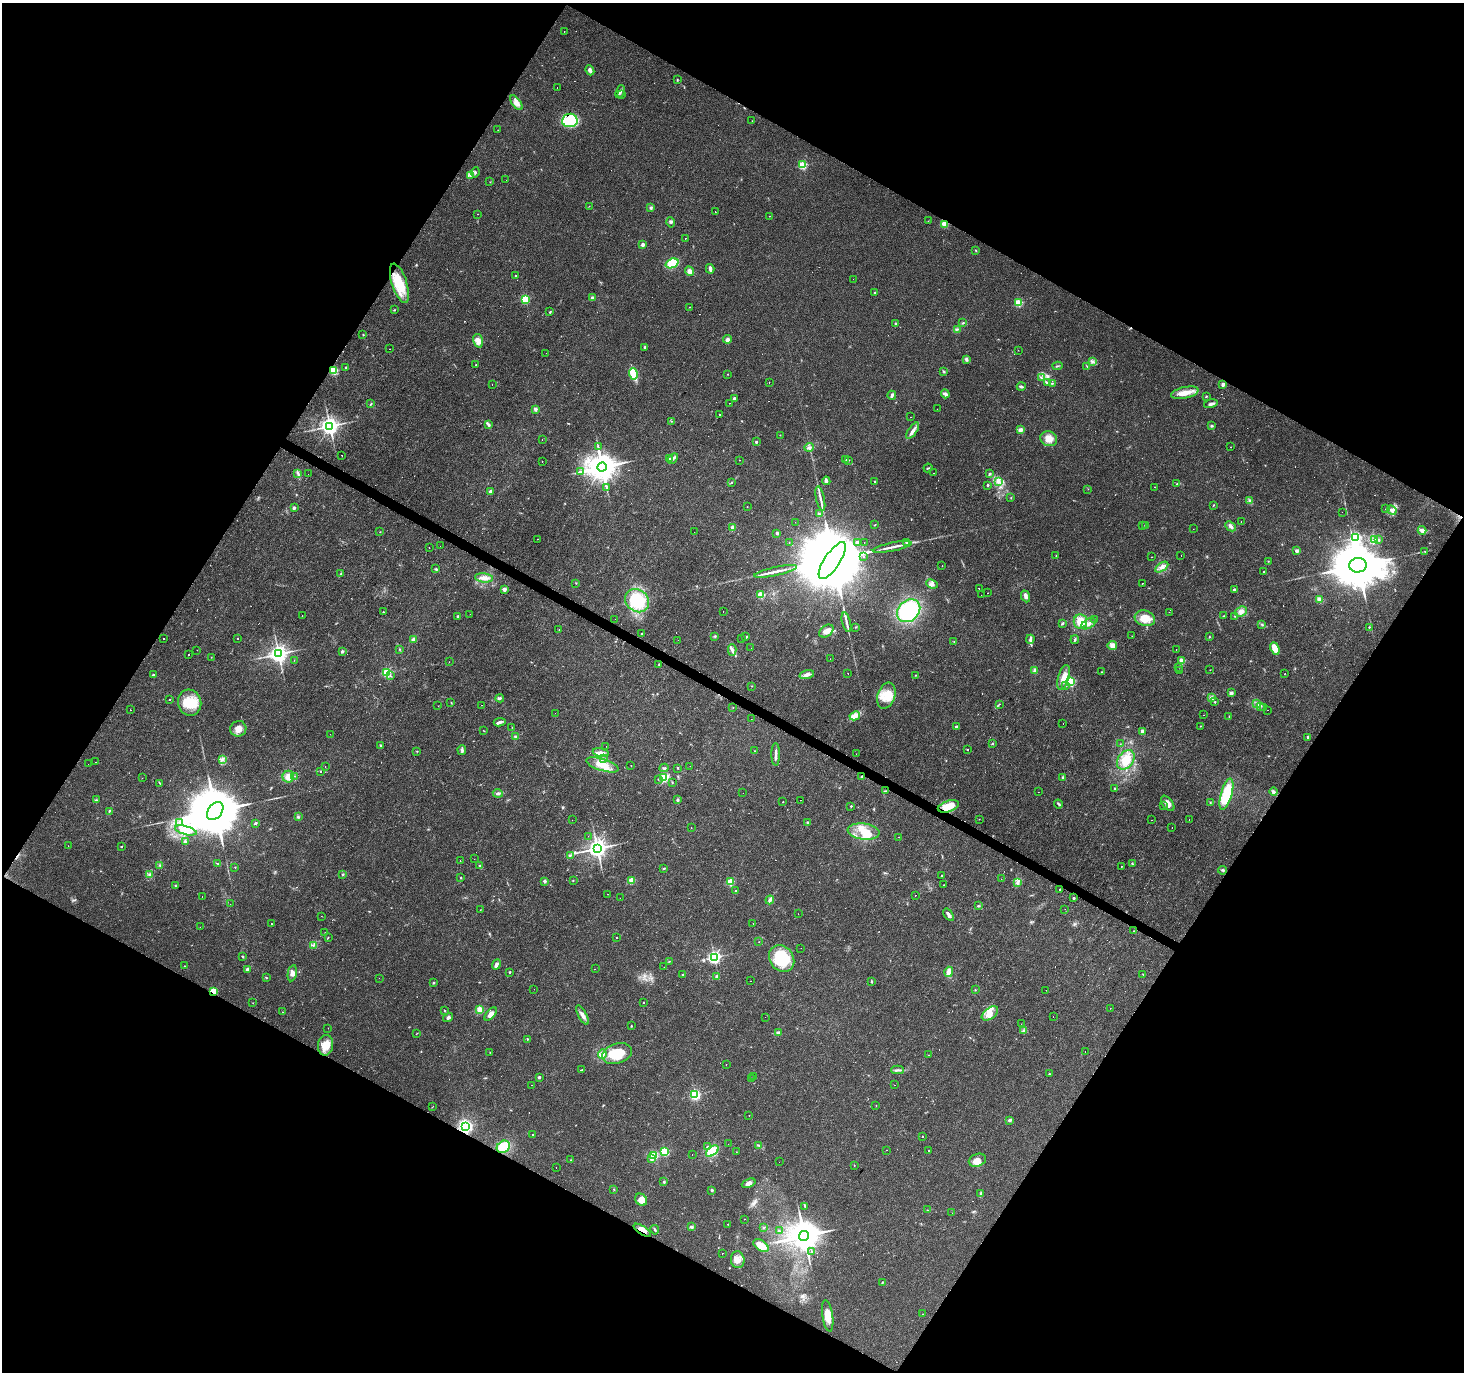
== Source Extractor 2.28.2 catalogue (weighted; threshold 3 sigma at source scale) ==
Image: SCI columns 4-5848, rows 256-5735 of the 5848 x 5924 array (HDU 1 of 3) = the unmasked area's bounding box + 8 px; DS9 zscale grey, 4 x 4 block average (1 PNG px = mean of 4 x 4 image px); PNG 1466 x 1374 px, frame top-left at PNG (2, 3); each listed source drawn as its Kron ellipse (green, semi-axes under 4 px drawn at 4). Shown black and unused: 48% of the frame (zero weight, under 3 of 4 exposures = <1% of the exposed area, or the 3 px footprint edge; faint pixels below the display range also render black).
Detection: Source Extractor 2.28.2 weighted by HDU 2 'WHT'. Background 0.0278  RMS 0.0032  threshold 0.0145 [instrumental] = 3 sigma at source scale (4.5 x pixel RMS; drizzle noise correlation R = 1.50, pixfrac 1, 0.0396/0.0396 arcsec/px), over >= 5 px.
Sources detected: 635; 5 too faint to see at this stretch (4 x 4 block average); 76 cosmic-ray / hot-pixel residue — neither listed nor drawn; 5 coinciding with a brighter row at this scale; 21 inside a brighter listed object's ellipse — not listed separately; of the other 528, all 500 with FLUX_AUTO >= 0.375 (the completeness limit of this list) listed and drawn (28 fainter detections not listed), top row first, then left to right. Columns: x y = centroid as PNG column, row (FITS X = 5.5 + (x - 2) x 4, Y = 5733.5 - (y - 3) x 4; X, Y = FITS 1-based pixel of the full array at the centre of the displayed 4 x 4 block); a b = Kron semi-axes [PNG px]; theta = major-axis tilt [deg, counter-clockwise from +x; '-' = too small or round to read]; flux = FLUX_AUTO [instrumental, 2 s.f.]
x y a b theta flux
564 32 2 2 - 0.93
590 70 5 3 - 6
677 80 2 2 - 1.2
557 87 2 2 - 1.2
620 92 6 2 66 5.9
622 94 2 2 - 0.53
516 103 8 4 -52 14
570 120 8 6 6 83
752 121 2 2 - 0.54
498 130 2 2 - 0.63
803 165 2 2 - 150
475 172 5 2 - 2.6
470 175 2 2 - 1
506 180 2 2 - 0.93
490 182 2 2 - 0.41
589 206 2 2 - 0.45
651 207 3 3 - 2.6
715 212 2 2 - 4.4
478 214 2 2 - 0.53
769 216 2 2 - 1.3
928 221 2 2 - 0.44
671 222 5 2 - 2.5
944 224 2 2 - 81
686 238 2 2 - 3.3
643 244 2 2 - 21
976 250 2 2 - 0.99
672 263 6 4 22 41
710 269 5 2 - 8.5
689 271 5 3 - 9.3
516 276 2 2 - 5.6
853 279 2 2 - 1.4
399 283 20 7 -72 54
874 293 2 2 - 2.7
592 298 2 2 - 6.8
525 299 2 2 - 160
1018 303 2 2 - 130
689 307 2 2 - 0.88
395 310 2 2 - 2.1
550 312 3 2 - 1.6
896 323 2 2 - 1.8
963 323 4 2 - 1.6
957 329 3 2 - 1.5
363 335 2 2 - 1.2
727 339 4 4 - 5.8
478 341 7 4 -76 14
645 347 3 2 - 2.2
389 349 2 2 - 0.74
1018 350 2 2 - 0.65
546 353 2 2 - 1.3
967 360 3 3 - 2.9
1092 361 2 2 - 2.1
476 365 2 2 - 2.3
1057 366 5 2 - 2.3
1087 366 2 2 - 0.84
345 367 2 2 - 3.1
334 371 2 2 - 160
944 371 3 2 - 1.9
633 374 6 3 -74 63
728 374 2 2 - 1.3
1041 377 2 2 - 1.2
769 383 2 2 - 1.8
1048 383 3 2 - 2.4
1052 383 3 2 - 1.5
492 384 2 2 - 2.9
1223 384 2 2 - 21
1021 387 4 2 - 4.4
1185 393 14 5 12 21
945 394 4 4 - 5.1
892 395 4 3 - 5
1206 396 3 2 - 1.3
734 398 2 2 - 10
729 403 2 2 - 1.6
371 404 3 2 - 1.7
1211 404 7 3 15 4.9
535 409 2 2 - 18
937 409 2 2 - 0.49
720 414 2 2 - 7.7
911 417 2 2 - 0.64
672 421 2 2 - 0.5
488 425 4 2 - 3
330 426 3 3 - 1200
1212 426 3 3 - 2.1
1020 430 2 2 - 33
913 431 9 3 55 8.1
780 435 2 2 - 0.59
1049 439 8 7 - 18
542 440 2 2 - 0.74
756 442 2 2 - 6.5
598 447 3 2 - 1
809 447 5 3 - 4.7
1231 447 2 2 - 0.9
342 455 2 2 - 2.6
669 458 3 2 - 1.5
673 458 6 3 46 5.5
846 459 2 2 - 0.84
739 460 2 2 - 0.57
849 460 2 2 - 0.94
542 461 2 2 - 0.73
602 467 5 4 - 4100
928 468 4 2 - 1.7
580 472 3 2 - 1.8
934 473 2 2 - 2.6
298 474 4 2 - 3
308 474 2 2 - 3.5
989 474 3 2 - 2.6
826 481 4 2 - 5.9
875 481 2 2 - 4
999 481 3 2 - 3.7
731 482 2 2 - 1.1
1177 484 4 2 - 2.3
988 485 2 2 - 6.2
1154 487 2 2 - 1.2
607 488 3 2 - 1.1
1088 489 2 2 - 0.57
490 492 3 2 - 5.3
1011 498 2 2 - 0.91
820 499 13 2 -78 8.6
1250 501 4 2 - 2.4
1213 505 2 2 - 0.99
747 507 2 2 - 0.71
294 508 3 3 - 4.3
1386 509 2 2 - 0.76
1392 510 5 3 - 6
1342 512 2 2 - 0.48
819 514 2 2 - 1.8
795 522 2 2 - 0.41
1241 522 2 2 - 0.49
875 525 3 2 - 1.2
1142 525 2 2 - 0.55
1146 526 2 2 - 13
1230 526 6 3 -44 6.8
733 528 2 2 - 41
1193 529 2 2 - 0.91
1422 530 4 3 - 9.1
380 532 2 2 - 0.4
694 532 2 2 - 4.4
777 533 2 2 - 4.2
1355 538 3 3 - 310
537 539 2 2 - 3.1
1374 539 3 2 - 2.2
1379 539 3 2 - 2
857 542 2 2 - 10
906 542 3 2 - 1.9
789 543 2 2 - 0.56
864 543 2 2 - 0.92
440 546 2 2 - 0.46
429 547 2 2 - 0.72
892 547 20 2 11 13
1297 551 3 3 - 3.9
1425 551 2 2 - 1.2
1056 555 2 2 - 0.58
864 556 2 2 - 1.6
1181 556 2 2 - 1.3
1151 557 2 2 - 0.6
832 561 21 7 56 58000
1268 561 2 2 - 0.65
1358 565 9 7 5 10000
942 566 2 2 - 0.69
1162 567 7 3 32 9.8
436 569 3 2 - 1.4
776 571 22 2 12 15
1264 572 2 2 - 1.9
340 574 4 2 - 2.3
484 578 9 4 -7 12
576 583 2 2 - 1
1142 583 2 2 - 2.1
932 584 6 3 -25 6.3
979 588 2 2 - 0.82
504 589 2 2 - 24
1234 589 2 2 - 9
988 593 2 2 - 6.1
761 595 2 2 - 61
981 595 2 2 - 0.38
1026 596 6 3 -66 5.6
1319 599 2 2 - 55
637 601 13 10 -40 110
723 611 2 2 - 3.1
909 611 13 10 43 170
383 612 2 2 - 1
1169 612 2 2 - 0.4
1241 612 6 5 - 9
470 614 2 2 - 0.97
302 616 2 2 - 1.1
458 616 3 2 - 2.1
1224 616 2 2 - 1.2
1235 616 2 2 - 0.73
1145 618 10 7 -17 33
615 619 2 2 - 0.79
1095 620 2 2 - 12
846 622 10 2 -76 6.4
1080 622 7 6 - 30
1062 623 4 2 - 2.1
1089 624 8 4 31 10
1262 624 3 2 - 1.5
856 627 2 2 - 0.91
1369 627 2 2 - 2.1
559 630 2 2 - 0.75
826 631 8 5 35 10
642 634 2 2 - 2.3
715 636 3 2 - 2.2
1132 636 2 2 - 0.58
746 637 2 2 - 3.8
1209 637 2 2 - 0.76
164 638 2 2 - 3
238 638 2 2 - 1.1
741 638 2 2 - 1.5
413 639 3 3 - 3.7
1030 639 4 3 - 3.9
678 640 2 2 - 0.46
1075 640 4 2 - 2.7
954 642 2 2 - 0.57
1112 645 5 4 - 12
751 648 2 2 - 1.2
400 649 2 2 - 1.1
1176 649 2 2 - 3.8
1275 649 6 4 -67 26
197 650 2 2 - 1.3
732 650 6 3 -87 5.5
342 651 2 2 - 12
278 654 3 3 - 1200
188 655 2 2 - 1.3
211 657 2 2 - 0.66
830 659 2 2 - 0.45
294 660 2 2 - 0.95
1182 661 2 2 - 54
449 662 2 2 - 0.47
659 664 2 2 - 0.72
1178 667 2 2 - 0.45
1035 670 4 3 - 5.7
1210 670 2 2 - 0.41
1179 671 2 2 - 0.59
1101 672 2 2 - 0.99
387 673 2 2 - 180
848 673 2 2 - 5.8
1284 674 2 2 - 0.67
153 675 2 2 - 7.5
807 675 7 4 16 7.7
916 675 2 2 - 0.7
391 676 3 2 - 1.6
1064 677 13 5 73 17
1071 682 2 2 - 190
752 686 2 2 - 0.63
1066 686 2 2 - 0.71
1231 693 3 3 - 6.1
886 696 13 8 71 33
500 698 4 3 - 3.1
1212 698 3 3 - 3.3
169 700 2 2 - 2.7
1215 702 2 2 - 2.2
190 703 13 11 -74 46
451 703 2 2 - 0.81
1257 703 3 2 - 2.2
999 704 3 2 - 1.1
481 705 2 2 - 3
438 706 2 2 - 0.42
1261 706 3 2 - 1.6
733 708 2 2 - 0.63
1263 708 2 2 - 0.82
131 710 2 2 - 12
1268 710 2 2 - 0.46
555 713 2 2 - 1.1
1203 715 2 2 - 0.48
855 716 5 4 - 16
1229 717 3 2 - 1.2
751 719 2 2 - 0.5
500 722 6 3 8 5.1
1063 724 2 2 - 0.63
1200 726 2 2 - 0.74
512 727 2 2 - 0.44
956 727 2 2 - 7.4
238 729 8 8 - 17
483 730 2 2 - 0.42
1143 731 3 3 - 8.8
330 734 2 2 - 0.58
515 737 3 3 - 2.1
1308 737 3 2 - 4
992 744 2 2 - 1.3
1120 744 2 2 - 0.71
381 746 4 2 - 1.9
606 746 2 2 - 0.44
462 750 5 2 - 3.8
967 750 2 2 - 0.9
417 751 2 2 - 0.63
754 751 2 2 - 0.89
601 753 8 4 -9 8
776 754 11 2 -90 8
856 754 2 2 - 0.49
603 758 3 2 - 2.4
222 759 4 3 - 4.6
1126 760 10 7 53 28
96 762 2 2 - 0.65
88 764 2 2 - 0.67
602 765 17 6 -18 26
631 765 2 2 - 1.1
325 766 2 2 - 1
690 766 2 2 - 0.38
664 768 4 2 - 2.3
678 768 2 2 - 0.91
320 771 2 2 - 1.8
295 776 2 2 - 0.65
288 777 6 6 - 14
862 777 3 2 - 2.8
142 778 2 2 - 0.39
664 778 2 2 - 170
1063 778 3 2 - 2.1
658 779 2 2 - 1.6
672 782 3 2 - 1.2
159 783 3 2 - 1
1115 788 3 2 - 1.3
885 791 3 2 - 1.9
1038 792 2 2 - 0.63
1274 792 4 3 - 5
498 793 5 3 - 3.8
743 793 2 2 - 0.87
1226 794 16 5 74 85
96 800 2 2 - 0.91
678 800 2 2 - 11
800 800 2 2 - 0.76
783 802 2 2 - 0.77
1210 802 3 2 - 1.2
1168 803 9 5 -52 12
1058 804 4 2 - 2.7
851 806 2 2 - 2.3
948 806 11 5 18 38
1163 806 2 2 - 0.6
109 811 2 2 - 1.3
215 811 10 7 52 19000
298 817 3 2 - 2.2
979 819 2 2 - 0.62
572 820 2 2 - 2.1
1151 820 2 2 - 0.87
1189 820 2 2 - 2.2
807 822 3 2 - 1.7
180 823 4 2 - 3.7
255 823 3 2 - 2.8
691 828 2 2 - 0.47
1172 828 2 2 - 0.44
186 830 11 4 -15 15
864 831 16 8 -6 42
588 836 2 2 - 0.5
899 837 2 2 - 1.3
185 841 4 2 - 3.2
68 846 2 2 - 0.95
122 847 2 2 - 7
597 848 3 3 - 1500
570 855 2 2 - 1.4
474 859 2 2 - 0.37
460 860 2 2 - 0.5
217 864 3 2 - 1.1
1132 864 2 2 - 1.6
160 865 2 2 - 1.4
480 866 2 2 - 13
1122 866 2 2 - 7.8
235 867 2 2 - 0.88
664 868 3 2 - 1.7
1223 870 4 2 - 2.3
343 874 3 2 - 1.8
149 875 3 3 - 3.5
941 876 3 2 - 1.3
461 878 2 2 - 1.2
1001 879 2 2 - 2.3
545 881 2 2 - 17
573 881 2 2 - 0.83
632 881 2 2 - 66
730 882 2 2 - 99
1017 882 2 2 - 2
175 885 2 2 - 1.3
944 885 2 2 - 0.68
1060 889 2 2 - 19
735 891 2 2 - 6
608 894 2 2 - 4.4
915 895 2 2 - 2
202 897 2 2 - 1.7
620 898 2 2 - 2
1074 898 2 2 - 8.6
770 900 4 3 - 6.2
230 904 2 2 - 26
978 906 3 2 - 1.8
1065 909 2 2 - 0.71
480 910 2 2 - 0.71
798 914 2 2 - 0.49
949 915 7 2 -54 7.7
321 916 2 2 - 0.51
271 923 2 2 - 1.5
753 923 2 2 - 0.47
200 927 2 2 - 0.5
1133 931 2 2 - 0.7
325 933 2 2 - 0.73
328 937 2 2 - 0.86
617 937 2 2 - 0.83
759 942 2 2 - 0.41
313 945 2 2 - 1.1
801 948 2 2 - 0.46
242 956 3 2 - 1.8
714 957 2 2 - 480
782 958 14 12 -53 96
669 961 3 2 - 1.1
496 965 5 3 - 6.1
184 966 2 2 - 0.78
664 967 2 2 - 0.5
247 969 3 2 - 8.8
595 969 2 2 - 28
510 972 3 2 - 1.3
949 972 5 3 - 14
292 973 8 4 79 8.8
1143 974 2 2 - 0.87
682 975 2 2 - 1.9
717 977 2 2 - 18
266 978 2 2 - 1.6
379 978 2 2 - 0.4
751 981 2 2 - 0.67
871 981 3 2 - 1.4
434 983 3 2 - 1.6
534 989 2 2 - 0.84
975 990 3 2 - 1.2
1046 990 2 2 - 0.54
213 991 2 2 - 94
643 1002 2 2 - 2.2
253 1003 2 2 - 2.8
1110 1008 2 2 - 0.7
480 1009 2 2 - 87
445 1010 3 2 - 1.5
282 1012 2 2 - 6.2
990 1013 9 5 37 17
491 1014 8 3 47 12
582 1015 11 3 -62 8.7
448 1017 5 3 - 4
765 1017 2 2 - 1.1
1053 1017 2 2 - 0.57
1021 1024 2 2 - 0.76
631 1026 2 2 - 2.1
328 1028 2 2 - 0.48
1023 1031 3 2 - 1.6
417 1033 2 2 - 0.56
778 1033 4 2 - 5.4
527 1039 2 2 - 2.1
326 1045 10 7 82 23
490 1052 2 2 - 0.54
1085 1052 2 2 - 0.63
602 1054 5 4 - 8
617 1054 15 9 18 49
929 1055 2 2 - 0.72
726 1065 2 2 - 7.2
582 1070 4 2 - 1.7
897 1070 6 2 2 3.8
1049 1074 2 2 - 3.3
753 1076 2 2 - 0.75
539 1077 2 2 - 8.7
751 1078 2 2 - 1.1
531 1085 2 2 - 1.6
895 1085 2 2 - 1.3
695 1095 2 2 - 300
876 1105 2 2 - 0.6
433 1106 2 2 - 0.51
749 1115 2 2 - 0.91
1010 1120 3 3 - 4.1
465 1126 3 3 - 290
532 1134 2 2 - 1.4
922 1137 2 2 - 3.2
728 1144 2 2 - 0.53
759 1145 3 2 - 2.1
503 1147 7 5 37 46
707 1147 3 2 - 3.1
886 1150 2 2 - 0.38
928 1150 2 2 - 1.9
712 1151 7 4 39 42
664 1152 2 2 - 140
736 1152 2 2 - 0.51
692 1154 2 2 - 1.7
654 1155 2 2 - 160
652 1159 2 2 - 16
571 1160 2 2 - 0.88
977 1160 9 6 18 15
779 1162 2 2 - 0.98
854 1165 2 2 - 0.62
556 1167 2 2 - 4.7
664 1182 3 2 - 2
749 1183 7 3 22 8.1
614 1189 2 2 - 0.96
712 1190 2 2 - 9.9
981 1193 2 2 - 1
641 1200 6 5 - 15
805 1206 3 2 - 1.4
927 1210 2 2 - 0.81
952 1213 2 2 - 1
744 1219 2 2 - 0.85
728 1224 2 2 - 0.86
691 1227 4 3 - 3
764 1227 2 2 - 1.2
642 1230 10 4 -34 11
655 1230 5 2 - 2.3
779 1231 3 2 - 1.8
804 1236 5 4 - 4700
761 1246 8 5 -34 24
812 1251 2 2 - 1.4
722 1253 2 2 - 1.2
738 1260 8 7 - 15
882 1283 2 2 - 0.8
923 1314 2 2 - 0.59
828 1316 16 5 -81 22
Overlapping masked pixels (flux is a lower limit): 7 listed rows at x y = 944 224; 334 371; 862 777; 948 806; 213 991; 465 1126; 642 1230
Diffuse or blended objects may show on this block-average render without a row.